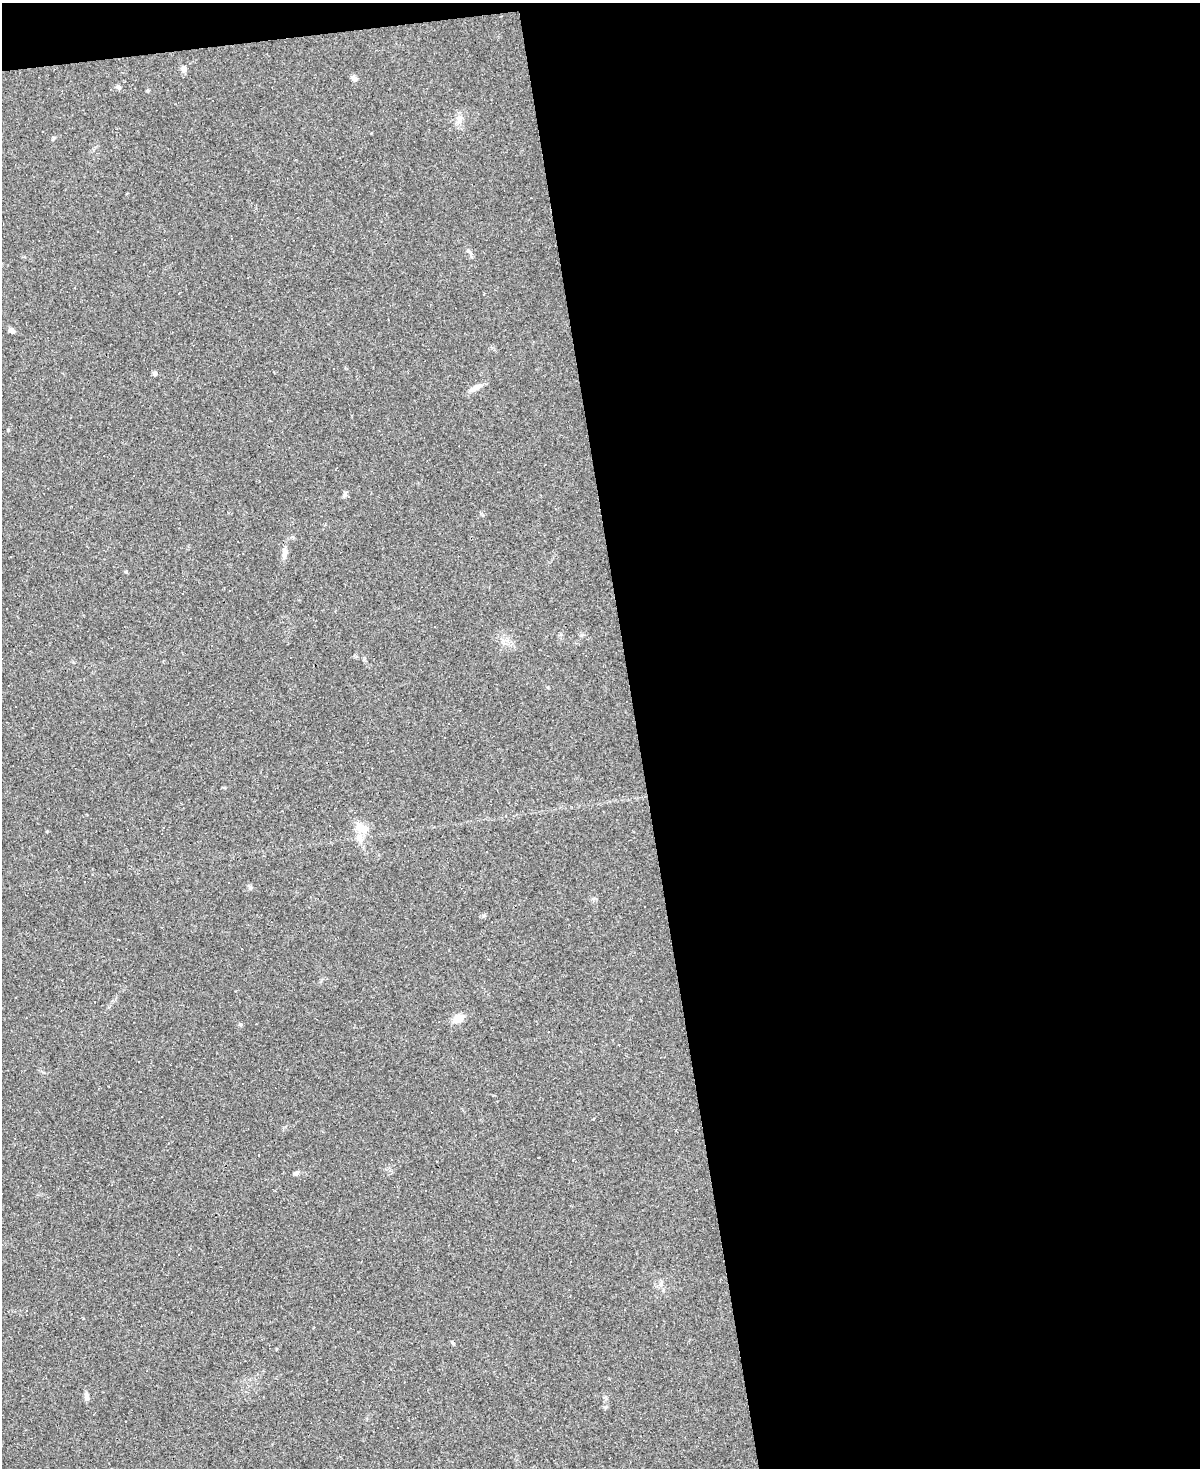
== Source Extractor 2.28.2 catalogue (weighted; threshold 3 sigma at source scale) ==
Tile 4 of 4 x 3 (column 4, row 1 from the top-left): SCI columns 3597-4794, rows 3175-4640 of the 4794 x 4772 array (HDU 1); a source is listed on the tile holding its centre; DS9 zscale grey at full resolution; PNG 1202 x 1470 px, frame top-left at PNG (2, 3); no overlay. Shown black and unused: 48% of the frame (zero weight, under 3 of 4 exposures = <1% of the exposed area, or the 3 px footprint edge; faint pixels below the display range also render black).
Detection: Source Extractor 2.28.2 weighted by HDU 2 'WHT'; one run over the whole footprint, this tile lists its part. Background 0.147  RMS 0.007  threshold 0.0314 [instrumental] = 3 sigma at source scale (4.5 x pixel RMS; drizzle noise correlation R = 1.50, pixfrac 1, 0.05/0.05 arcsec/px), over >= 5 px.
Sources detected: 33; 8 cosmic-ray / hot-pixel residue — not listed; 1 inside a brighter listed object's ellipse — not listed separately; the other 24 listed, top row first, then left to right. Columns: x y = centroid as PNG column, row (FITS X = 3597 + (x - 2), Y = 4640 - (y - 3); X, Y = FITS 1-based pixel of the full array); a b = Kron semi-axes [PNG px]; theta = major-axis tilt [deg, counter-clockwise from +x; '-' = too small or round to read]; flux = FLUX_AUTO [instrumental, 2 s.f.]
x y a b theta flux
184 68 8 7 - 2.9
354 78 8 6 -40 2.2
118 87 7 5 -53 1.5
148 90 4 3 - 0.87
459 120 15 7 -89 4.2
54 138 6 4 87 0.84
11 330 6 5 - 3
155 373 6 5 - 1.5
475 388 20 6 29 4.6
345 494 7 6 - 1.8
284 553 15 7 86 3.8
11 557 2 2 - 0.58
126 572 4 3 - 0.91
361 828 18 12 -21 9.3
250 888 7 5 -69 1.3
118 940 4 2 - 0.51
242 949 3 2 - 0.67
458 1019 13 9 25 6.9
240 1024 6 4 0 0.89
139 1061 3 2 - 0.85
162 1117 3 2 - 0.64
296 1173 7 5 17 1.6
26 1311 2 2 - 0.47
86 1396 11 6 -83 2.5
Unlisted compact peaks at least as high as the median listed source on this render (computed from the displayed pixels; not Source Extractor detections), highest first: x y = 453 1343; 605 1407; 468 251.